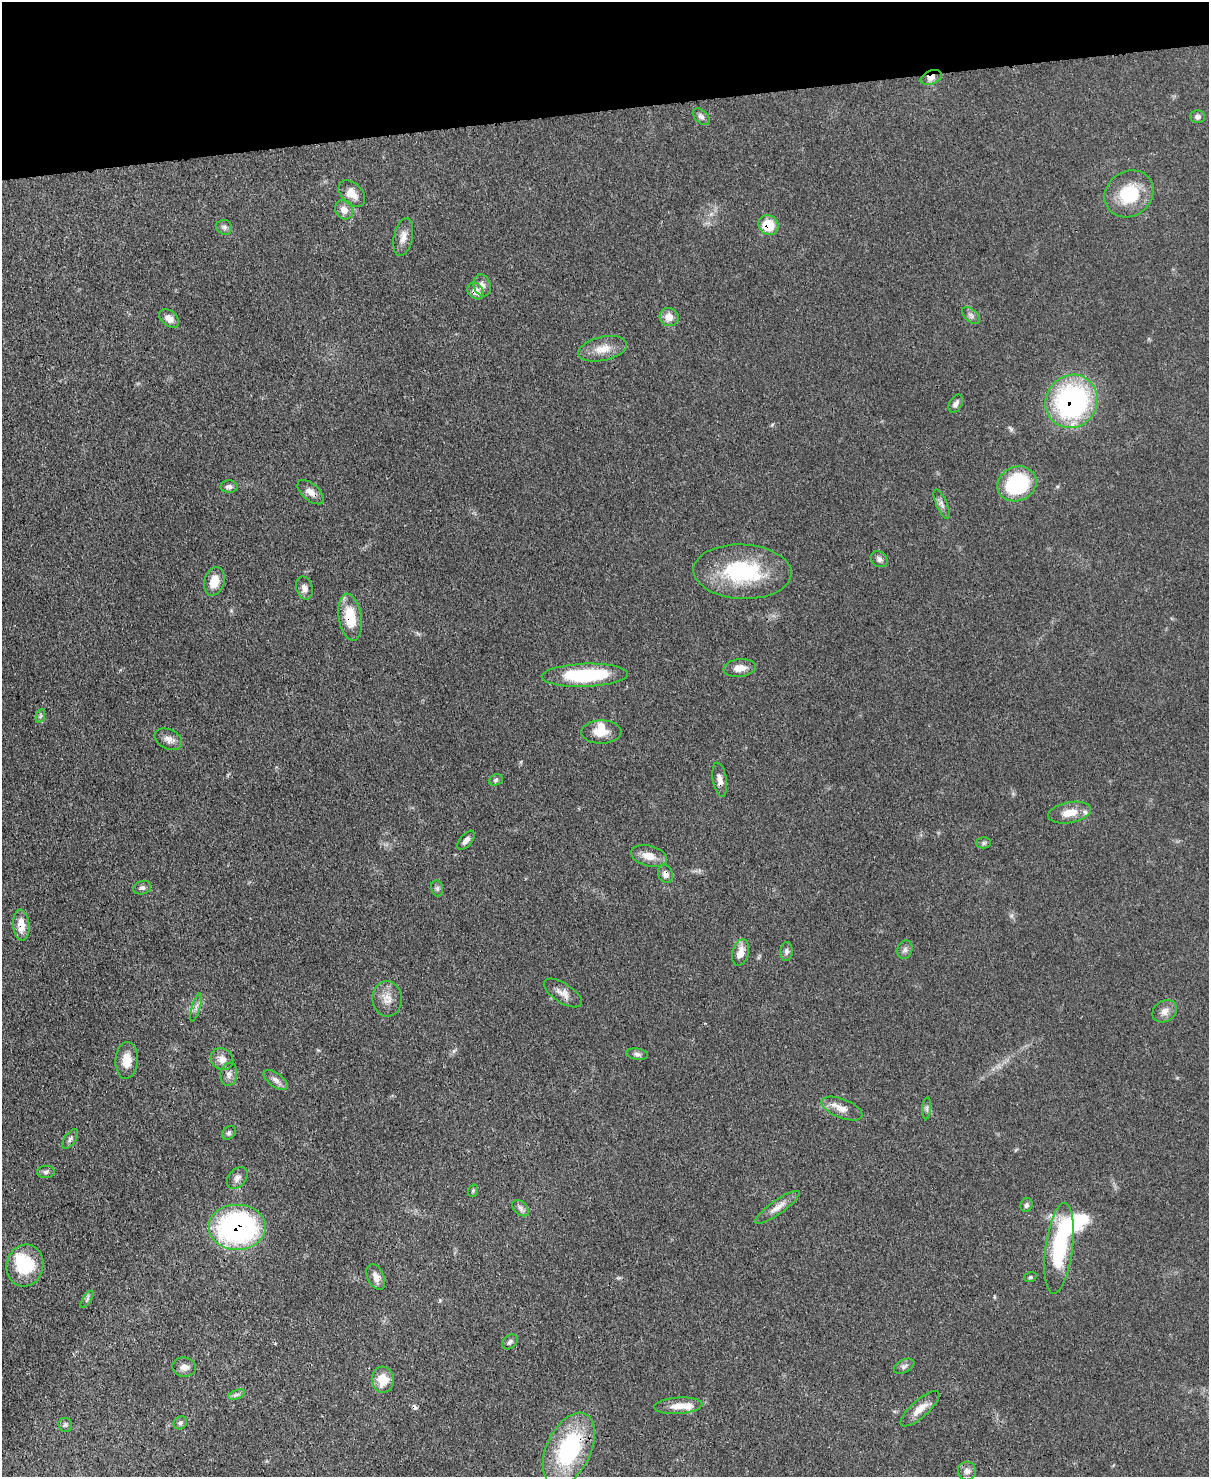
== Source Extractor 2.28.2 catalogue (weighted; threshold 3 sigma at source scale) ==
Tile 3 of 4 x 3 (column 3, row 1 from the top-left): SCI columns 2494-3700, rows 3166-4640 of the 4991 x 4970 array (HDU 1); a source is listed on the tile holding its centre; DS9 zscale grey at full resolution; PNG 1211 x 1479 px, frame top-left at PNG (2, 2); each listed source drawn as its Kron ellipse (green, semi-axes under 4 px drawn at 4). Shown black and unused: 7% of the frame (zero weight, under 3 of 4 exposures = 9% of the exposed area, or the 3 px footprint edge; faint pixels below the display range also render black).
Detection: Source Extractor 2.28.2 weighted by HDU 2 'WHT'; one run over the whole footprint, this tile lists its part. Background 0.0551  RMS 0.004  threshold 0.0181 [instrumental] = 3 sigma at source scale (4.5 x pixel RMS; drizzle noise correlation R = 1.50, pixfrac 1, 0.05/0.05 arcsec/px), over >= 5 px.
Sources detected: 86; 3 inside a brighter object's white glare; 1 cosmic-ray / hot-pixel residue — neither listed nor drawn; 2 inside a brighter listed object's ellipse — not listed separately; the other 80 listed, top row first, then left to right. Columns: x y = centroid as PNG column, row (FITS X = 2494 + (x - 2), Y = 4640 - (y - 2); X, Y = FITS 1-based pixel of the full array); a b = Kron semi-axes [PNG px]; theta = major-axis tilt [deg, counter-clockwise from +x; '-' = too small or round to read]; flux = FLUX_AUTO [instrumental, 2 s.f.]
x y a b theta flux
931 77 11 6 23 3.3
701 117 10 6 -44 1.4
1197 117 7 6 - 1.3
352 194 16 10 -45 4.3
1129 194 26 22 36 18
344 210 10 8 -57 3.5
768 225 10 9 - 10
224 227 8 7 - 1.2
403 237 19 9 78 3.5
482 285 11 8 -71 2.2
476 291 9 7 -45 3.9
971 315 11 6 -43 1.4
669 317 9 9 - 4
169 318 11 7 -39 3
603 349 25 12 13 6.1
1072 401 27 25 53 79
956 404 10 6 61 1.5
1017 484 20 17 25 37
229 487 8 6 -1 1.5
311 492 16 8 -41 3.4
942 504 16 5 -67 1.7
879 559 9 7 -39 1.5
742 572 49 27 -3 37
214 581 15 10 72 6.2
304 588 11 8 -73 2.2
350 617 23 11 -81 13
740 668 16 9 6 3.8
585 675 43 11 2 33
40 716 7 4 71 0.81
601 732 20 11 1 5.6
168 739 14 9 -25 2.7
496 780 7 5 22 0.81
720 780 17 7 -80 2.7
1070 813 22 10 11 6.4
466 840 11 6 50 2
984 843 7 5 2 0.8
649 856 18 10 -14 5
665 874 9 7 -67 2.1
142 888 9 6 15 1.2
437 888 8 6 -76 0.96
21 925 15 8 -86 5.3
905 950 9 7 69 1.4
786 952 9 6 85 1.3
741 953 13 8 75 4.6
563 993 22 9 -33 3.3
387 999 17 15 -85 4.7
196 1007 14 3 73 1.4
1165 1011 13 10 34 3
637 1054 11 5 -7 1.3
222 1059 12 10 -42 3.2
127 1060 18 11 86 5.7
229 1074 11 8 80 2.1
276 1080 14 7 -37 2
927 1108 11 4 86 1.1
842 1109 22 9 -22 4.1
229 1133 8 5 45 0.93
70 1139 11 5 55 1.1
46 1172 9 6 3 1.1
237 1178 12 8 50 2.1
473 1191 6 4 70 0.56
1026 1205 7 6 - 1
777 1207 27 7 35 3.7
521 1208 9 6 -43 1.4
237 1227 29 23 0 89
1059 1248 46 13 83 32
25 1266 21 18 76 18
376 1277 14 8 -66 2.3
1030 1277 6 5 - 0.6
87 1299 10 4 57 0.8
510 1342 9 6 41 1.1
904 1366 11 6 25 1.3
184 1367 12 9 -6 2.5
383 1380 13 11 -84 8.2
236 1395 9 4 19 1
678 1406 24 8 4 4.9
920 1409 25 8 42 4.7
180 1423 7 6 - 0.93
65 1425 7 6 - 0.92
569 1449 39 22 65 47
967 1471 9 9 - 1.9
Overlapping masked pixels (flux is a lower limit): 12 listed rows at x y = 931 77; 768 225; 476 291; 1072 401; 311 492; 350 617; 720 780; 665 874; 21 925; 237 1227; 1059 1248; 569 1449